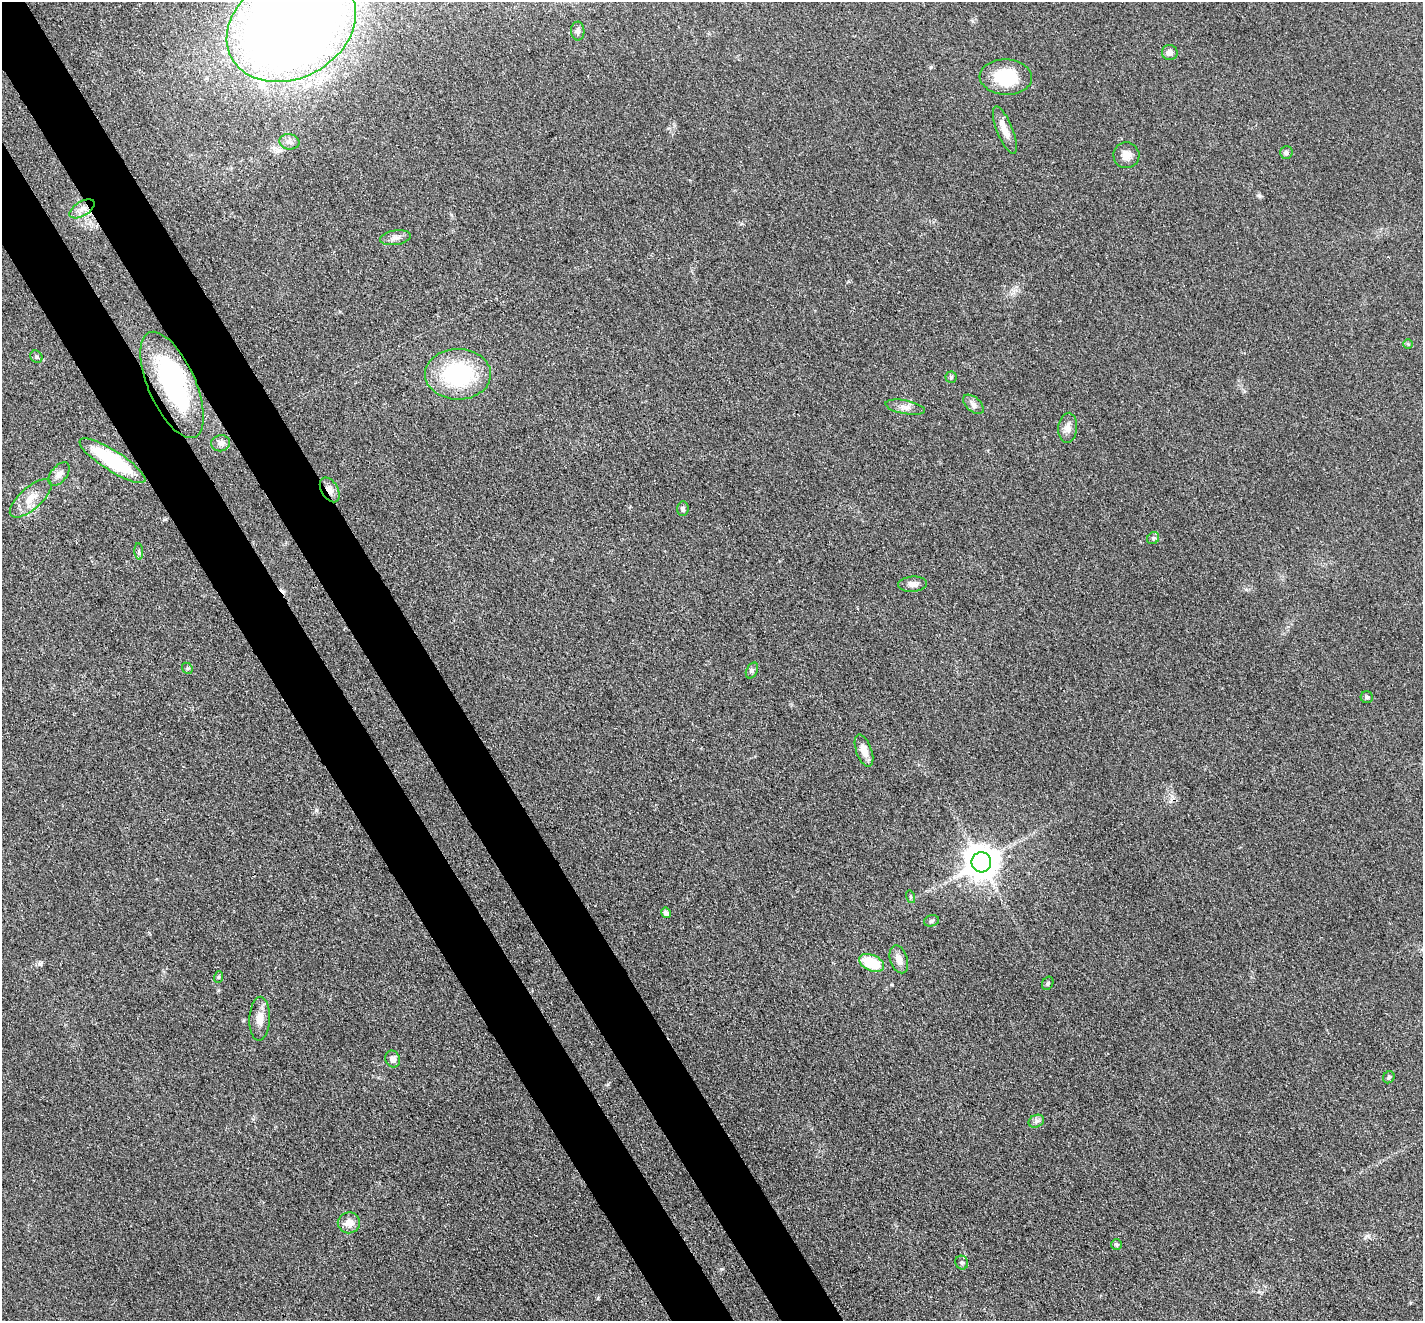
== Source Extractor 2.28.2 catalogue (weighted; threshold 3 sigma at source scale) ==
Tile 11 of 4 x 4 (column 3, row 3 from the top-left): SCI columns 2926-4346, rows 1653-2971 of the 5851 x 5809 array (HDU 1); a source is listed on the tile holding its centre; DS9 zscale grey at full resolution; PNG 1425 x 1323 px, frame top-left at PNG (2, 2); each listed source drawn as its Kron ellipse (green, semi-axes under 4 px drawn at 4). Shown black and unused: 8% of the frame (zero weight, under 3 of 4 exposures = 7% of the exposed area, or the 3 px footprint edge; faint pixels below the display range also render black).
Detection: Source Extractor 2.28.2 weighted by HDU 2 'WHT'; one run over the whole footprint, this tile lists its part. Background 0.0899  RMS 0.0078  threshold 0.035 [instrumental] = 3 sigma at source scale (4.5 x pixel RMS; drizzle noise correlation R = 1.50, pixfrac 1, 0.05/0.05 arcsec/px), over >= 5 px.
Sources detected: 47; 1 inside a brighter object's white glare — neither listed nor drawn; the other 46 listed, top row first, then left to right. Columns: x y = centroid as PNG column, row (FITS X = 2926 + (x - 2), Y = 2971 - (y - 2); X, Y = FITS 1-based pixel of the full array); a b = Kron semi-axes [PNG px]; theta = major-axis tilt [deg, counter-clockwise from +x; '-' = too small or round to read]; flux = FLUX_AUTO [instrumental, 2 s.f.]
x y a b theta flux
291 26 68 51 28 1200
578 31 9 6 -88 2.3
1170 53 8 7 - 4.1
1006 77 26 18 -2 33
1005 130 25 8 -68 9.1
289 142 10 7 -9 3.5
1286 153 6 6 - 2
1126 155 13 13 - 6.5
82 209 14 7 32 5.4
395 238 15 7 9 4.2
1408 344 5 5 - 0.91
36 357 7 5 -45 1.5
458 374 33 25 0 76
951 377 6 5 - 1.3
172 385 57 23 -66 120
973 404 12 7 -40 3.4
905 407 20 7 -10 4.9
1068 428 15 9 84 5.4
221 443 9 8 - 3.4
112 461 38 10 -32 57
59 474 13 8 51 4.5
330 490 13 8 -60 5.3
31 498 26 11 41 11
683 509 7 5 84 1.8
1153 538 6 5 - 1.6
139 551 8 3 -85 1.3
913 584 14 7 4 3.9
187 668 6 4 -48 1.1
752 671 8 5 63 1.7
1367 697 6 6 - 1.7
864 751 17 7 -70 7.4
981 862 10 10 - 1600
911 897 6 4 -72 1.1
666 913 5 5 - 2.8
931 921 7 5 18 1.5
899 959 14 8 -72 5.9
872 963 13 8 -24 29
219 977 6 3 71 0.79
1048 983 7 5 61 1.4
260 1019 22 10 88 8.6
393 1059 8 7 - 4
1389 1077 6 5 - 1.5
1036 1121 8 6 23 2.6
349 1223 11 10 - 6.8
1117 1244 5 5 - 1.3
962 1262 7 6 - 1.7
Overlapping masked pixels (flux is a lower limit): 4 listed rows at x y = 82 209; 172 385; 112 461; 330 490
Isophote crosses this tile's border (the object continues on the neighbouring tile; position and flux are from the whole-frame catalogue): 1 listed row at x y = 291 26
Unlisted compact peaks at least as high as the median listed source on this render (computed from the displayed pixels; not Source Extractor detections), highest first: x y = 316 810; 39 964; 1259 195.